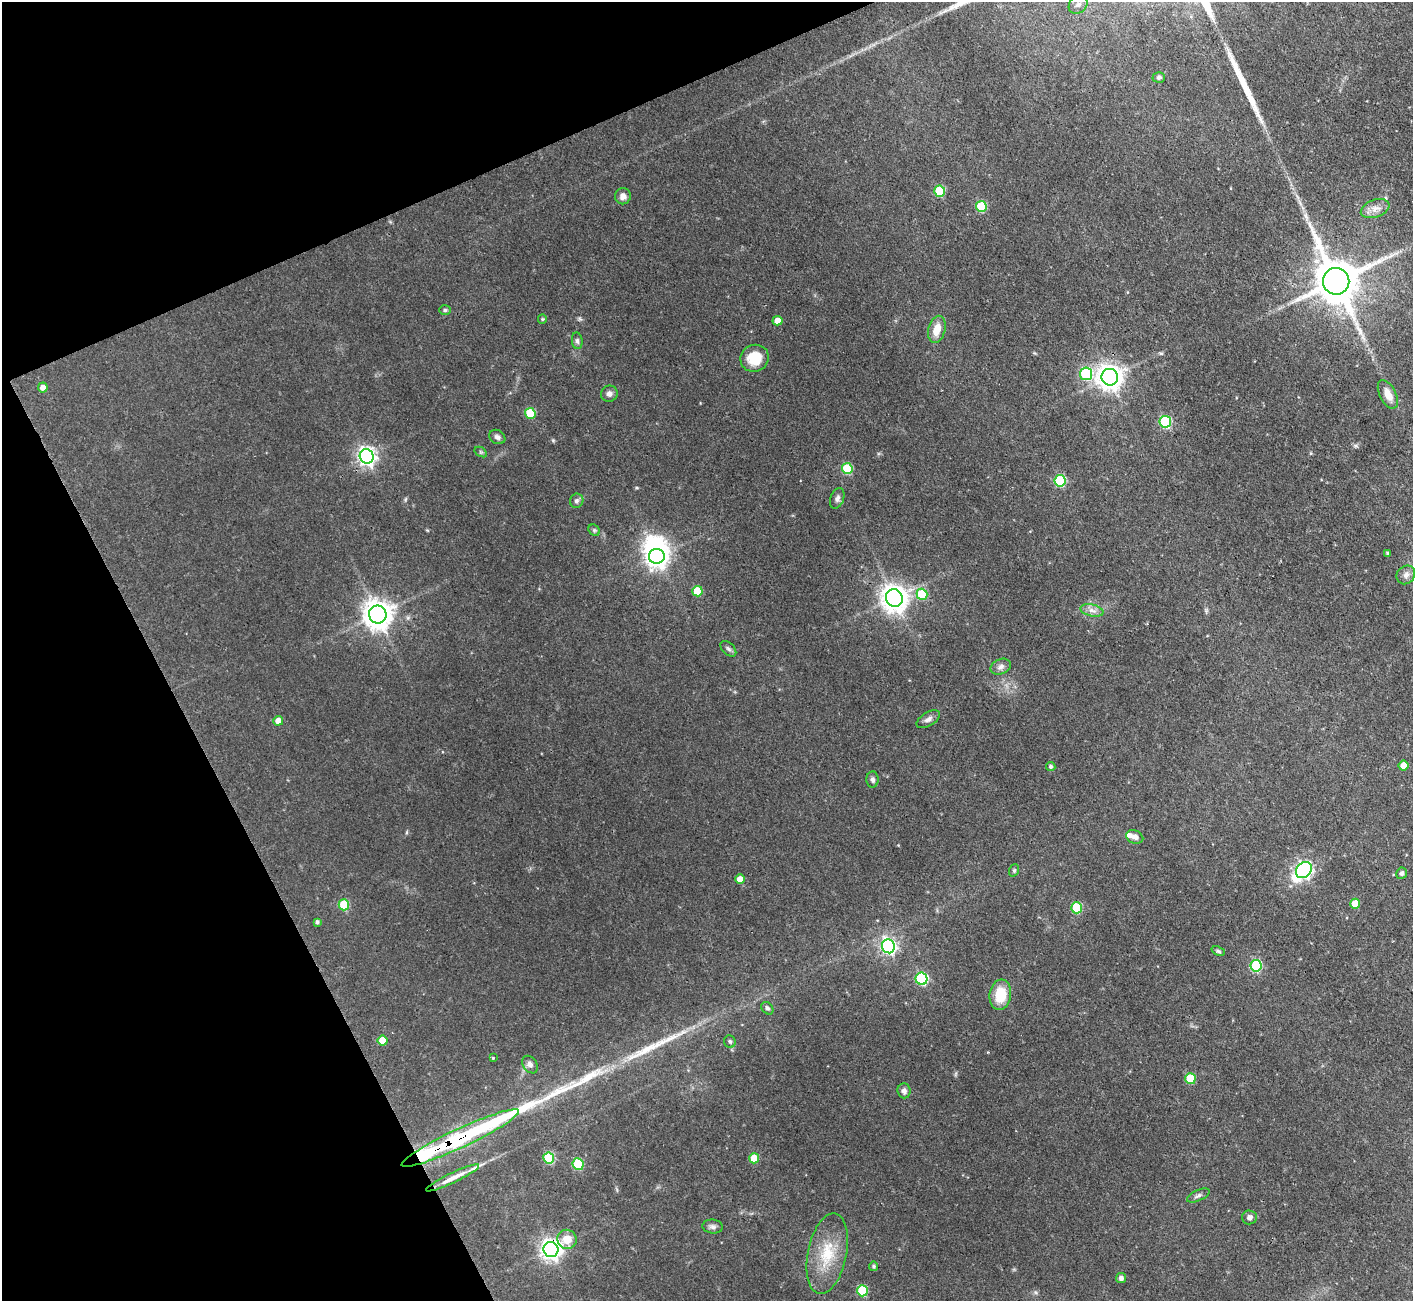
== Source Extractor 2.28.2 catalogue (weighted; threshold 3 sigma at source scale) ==
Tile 5 of 4 x 4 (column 1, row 2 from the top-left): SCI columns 2-1412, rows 2885-4183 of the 5648 x 5635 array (HDU 1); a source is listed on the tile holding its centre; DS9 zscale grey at full resolution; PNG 1415 x 1303 px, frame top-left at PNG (2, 2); each listed source drawn as its Kron ellipse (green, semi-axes under 4 px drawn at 4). Shown black and unused: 22% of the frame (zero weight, under 3 of 4 exposures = <1% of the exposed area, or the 3 px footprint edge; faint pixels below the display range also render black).
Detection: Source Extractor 2.28.2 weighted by HDU 2 'WHT'; one run over the whole footprint, this tile lists its part. Background 0.0581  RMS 0.0044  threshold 0.0199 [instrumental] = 3 sigma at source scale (4.5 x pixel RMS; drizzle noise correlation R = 1.50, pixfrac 1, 0.05/0.05 arcsec/px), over >= 5 px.
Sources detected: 87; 1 inside a brighter object's white glare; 1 cosmic-ray / hot-pixel residue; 3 long thin detections or spike segments (spike, bleed or trail) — neither listed nor drawn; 4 inside a brighter listed object's ellipse — not listed separately; the other 78 listed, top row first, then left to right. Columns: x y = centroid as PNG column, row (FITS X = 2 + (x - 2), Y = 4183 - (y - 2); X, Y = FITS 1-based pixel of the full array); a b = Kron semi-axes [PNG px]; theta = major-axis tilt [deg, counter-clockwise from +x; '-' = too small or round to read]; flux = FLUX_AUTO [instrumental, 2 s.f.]
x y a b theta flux
1078 4 10 8 42 2.6
1159 77 6 5 - 0.98
940 191 5 5 - 24
623 196 8 8 - 2.4
981 206 5 5 - 21
1375 209 15 9 20 3.7
1336 281 13 13 - 1800
445 310 6 5 - 0.73
542 319 5 4 - 0.51
778 321 5 4 - 4.2
937 329 14 8 75 5.9
577 341 8 5 -83 1.1
755 358 14 13 - 11
1086 374 6 6 - 36
1110 377 8 8 - 420
43 388 5 5 - 2.7
609 394 8 8 - 1.8
1388 394 15 8 -62 4.7
530 413 5 5 - 17
1165 422 6 5 - 40
497 437 8 6 -32 1.5
481 452 7 4 -33 0.7
367 456 7 7 - 190
847 468 5 5 - 22
1060 481 6 5 - 31
837 498 11 6 70 1.6
577 501 7 6 - 1.3
594 530 6 5 - 0.78
1388 554 3 3 - 0.97
657 556 8 7 - 280
1406 575 10 8 48 2
697 591 5 5 - 12
922 594 5 5 - 21
894 598 9 8 - 460
1092 610 12 6 -12 2.4
378 614 9 8 - 600
728 649 9 5 -44 1.1
1001 667 10 7 22 1.9
928 719 13 6 32 1.9
278 721 5 5 - 3.9
1051 766 5 4 - 0.93
1403 766 5 5 - 5.6
873 779 8 6 -88 1.2
1135 837 9 6 -22 2.1
1014 870 6 5 - 0.7
1304 870 9 7 47 120
1402 873 6 5 - 0.9
740 879 5 5 - 3.8
1355 904 5 5 - 7.9
344 905 5 5 - 18
1077 908 5 5 - 21
317 922 4 4 - 1.1
888 946 7 6 - 110
1218 951 7 4 -21 0.73
1256 966 6 5 - 36
922 979 6 6 - 44
1000 995 15 11 82 11
767 1008 7 5 -48 1.1
383 1040 5 5 - 7.9
730 1041 6 5 - 0.86
493 1058 4 3 - 0.33
530 1065 9 6 -55 1.8
1190 1079 5 5 - 16
904 1091 7 6 - 1.6
460 1138 64 9 25 74
549 1158 6 5 - 27
754 1158 5 5 - 8.8
578 1164 6 5 - 22
453 1178 29 5 26 5.9
1198 1195 12 5 25 1.3
1249 1217 7 7 - 1.6
713 1226 10 7 -7 1.5
567 1239 10 9 - 6.2
551 1249 7 7 - 270
827 1254 41 19 78 18
873 1266 4 4 - 0.8
1121 1278 5 5 - 1.7
862 1291 5 5 - 22
Overlapping masked pixels (flux is a lower limit): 2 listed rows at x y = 460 1138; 551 1249